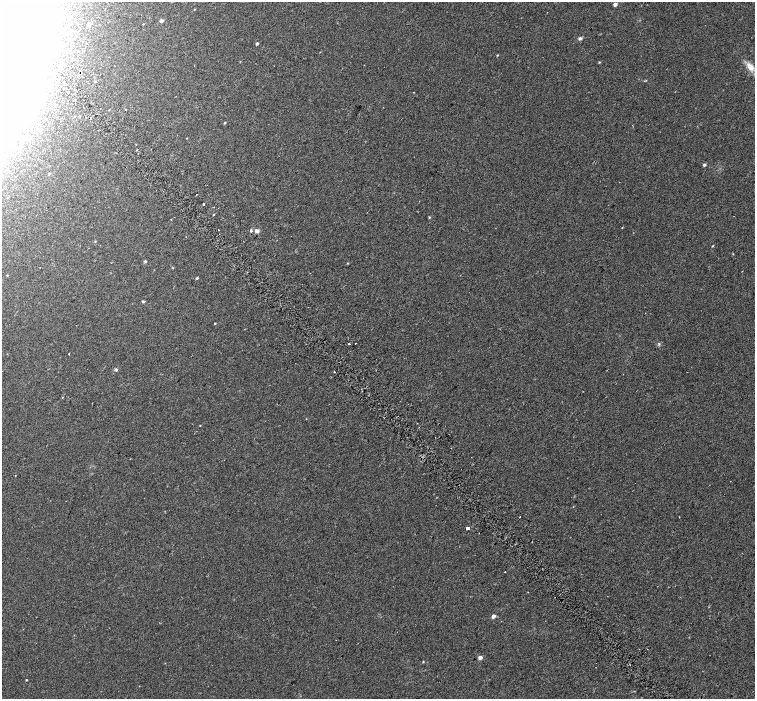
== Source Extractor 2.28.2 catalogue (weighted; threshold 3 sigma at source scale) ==
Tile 11 of 4 x 4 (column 3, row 3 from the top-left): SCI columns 3077-4581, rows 1699-3091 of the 6147 x 6119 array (HDU 1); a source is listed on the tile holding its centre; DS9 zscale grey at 2 x 2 block average (1 PNG px = mean of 2 x 2 image px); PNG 757 x 701 px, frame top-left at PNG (2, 2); no overlay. Shown black and unused: <1% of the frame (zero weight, under 2 of 3 exposures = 4% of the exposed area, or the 3 px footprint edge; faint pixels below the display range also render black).
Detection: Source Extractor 2.28.2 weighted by HDU 2 'WHT'; one run over the whole footprint, this tile lists its part. Background 0.0488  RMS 0.012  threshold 0.0518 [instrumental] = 3 sigma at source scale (4.5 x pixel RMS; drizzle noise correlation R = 1.50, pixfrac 1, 0.0396/0.0396 arcsec/px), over >= 5 px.
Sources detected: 56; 1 too faint to see at this stretch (2 x 2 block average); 2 inside a brighter object's white glare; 2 cosmic-ray / hot-pixel residue — not listed; the other 51 listed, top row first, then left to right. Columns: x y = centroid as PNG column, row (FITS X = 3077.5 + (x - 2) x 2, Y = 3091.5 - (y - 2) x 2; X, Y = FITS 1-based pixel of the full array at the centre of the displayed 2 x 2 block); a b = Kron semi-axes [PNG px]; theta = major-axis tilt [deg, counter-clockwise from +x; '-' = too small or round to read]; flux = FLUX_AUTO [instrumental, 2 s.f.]
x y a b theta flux
615 4 4 3 - 8.8
194 9 3 2 - 1.4
15 18 13 10 -53 63
161 21 3 3 - 8.9
89 24 3 3 - 10
580 38 5 4 - 5.5
257 43 3 2 - 4.1
497 55 3 2 - 1.6
73 59 2 2 - 2.9
599 62 3 3 - 1.9
750 67 10 6 -49 25
646 80 3 3 - 1.7
95 82 3 2 - 1.4
125 109 2 2 - 1.7
28 123 3 2 - 1.3
225 123 3 2 - 2.1
187 138 2 2 - 1.2
704 165 3 3 - 5.4
49 174 3 2 - 2.8
196 194 2 2 - 1.1
203 204 2 2 - 5.4
429 217 3 2 - 2.4
218 230 2 2 - 1.7
251 231 2 2 - 54
256 231 5 4 - 8.6
95 241 3 2 - 1.6
712 246 3 2 - 1.8
733 254 2 2 - 1.4
145 261 4 3 - 2.8
347 263 3 2 - 1.5
173 267 2 2 - 1.5
7 275 2 2 - 1.3
197 278 3 2 - 3.3
143 301 3 2 - 4.3
215 324 3 2 - 1.6
355 343 2 2 - 6.2
349 344 2 2 - 17
69 353 3 2 - 4.4
116 370 3 3 - 4.6
334 372 2 2 - 1.7
62 397 3 2 - 1.4
306 419 3 2 - 0.9
200 425 2 2 - 1.1
15 475 2 2 - 0.78
520 517 2 2 - 5.4
467 528 2 2 - 210
505 572 2 2 - 1.5
493 616 3 3 - 13
480 658 3 3 - 15
423 662 3 2 - 1.7
26 680 2 2 - 1.9
Diffuse or blended objects may show on this block-average render without a row.